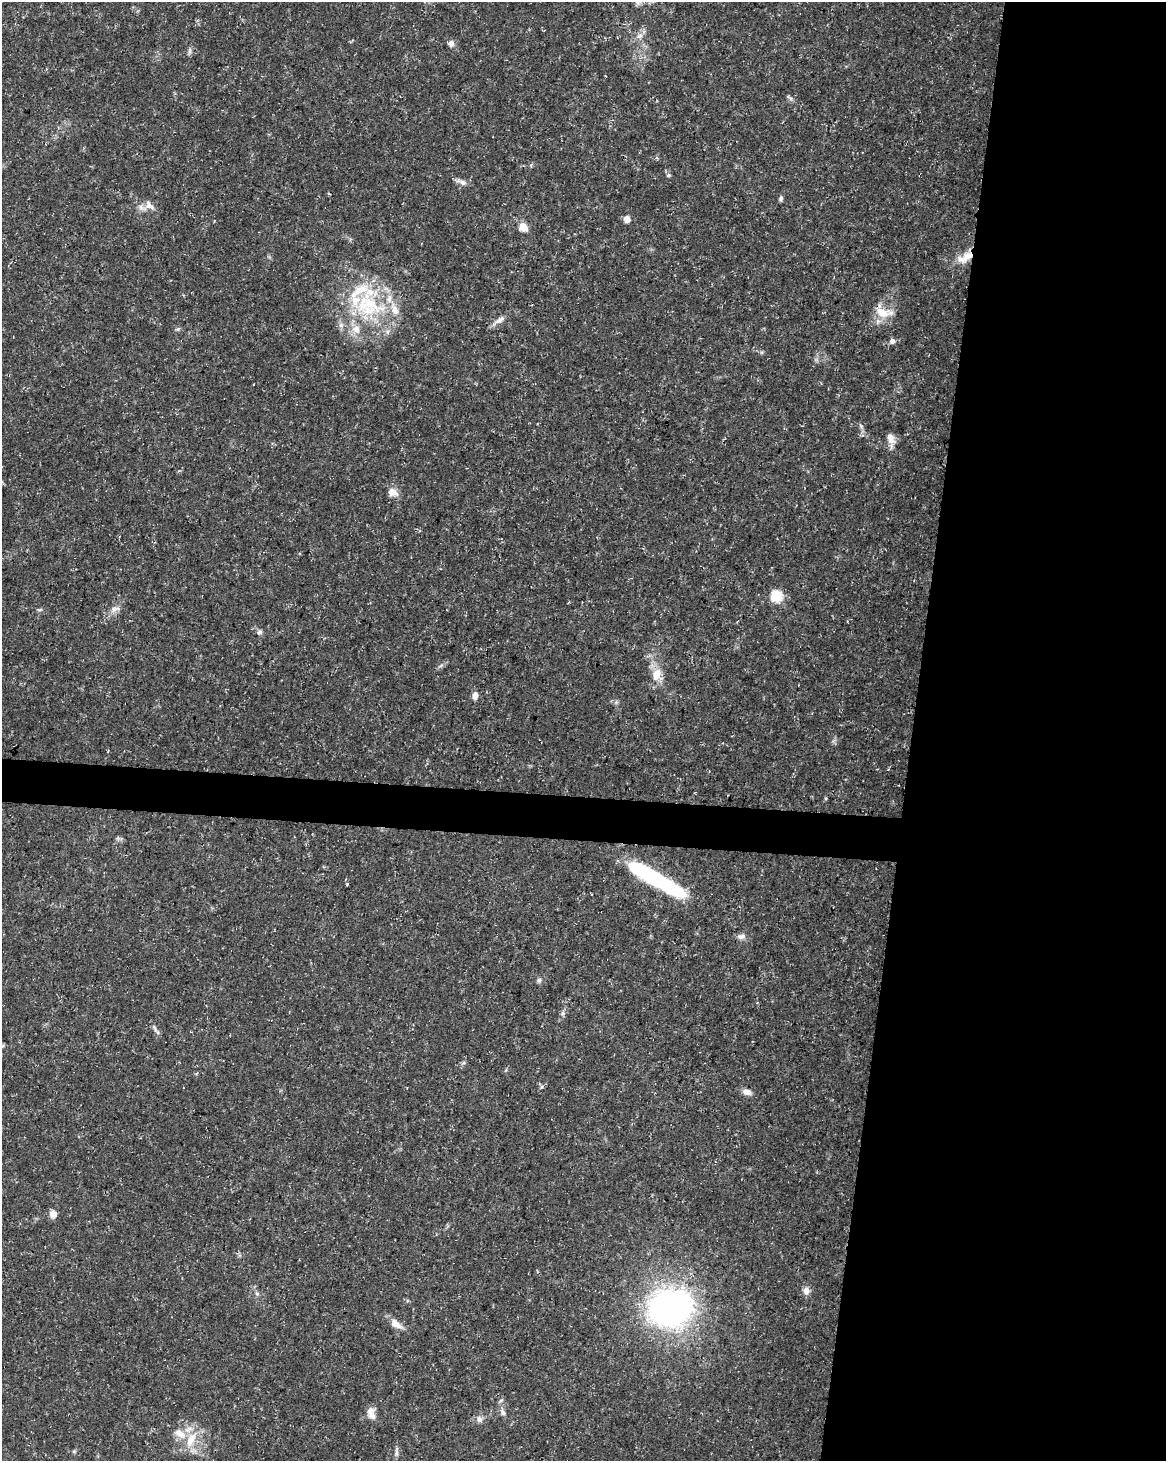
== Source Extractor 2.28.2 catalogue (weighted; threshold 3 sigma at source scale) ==
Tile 8 of 4 x 3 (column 4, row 2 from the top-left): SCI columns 3491-4654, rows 1684-3142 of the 4663 x 4883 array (HDU 1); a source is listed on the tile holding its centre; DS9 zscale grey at full resolution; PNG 1168 x 1463 px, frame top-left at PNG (2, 2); no overlay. Shown black and unused: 24% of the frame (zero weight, under 3 of 5 exposures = <1% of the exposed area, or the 3 px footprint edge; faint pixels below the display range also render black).
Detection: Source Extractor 2.28.2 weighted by HDU 2 'WHT'; one run over the whole footprint, this tile lists its part. Background 0.031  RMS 0.0025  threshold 0.0113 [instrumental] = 3 sigma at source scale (4.5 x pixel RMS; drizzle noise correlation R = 1.50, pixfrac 1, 0.0396/0.0396 arcsec/px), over >= 5 px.
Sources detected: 57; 2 inside a brighter object's white glare — not listed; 8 inside a brighter listed object's ellipse — not listed separately; the other 47 listed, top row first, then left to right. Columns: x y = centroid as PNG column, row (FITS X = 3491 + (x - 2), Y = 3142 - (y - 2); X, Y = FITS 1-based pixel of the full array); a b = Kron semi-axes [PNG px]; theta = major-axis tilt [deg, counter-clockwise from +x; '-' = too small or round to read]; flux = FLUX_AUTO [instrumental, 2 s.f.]
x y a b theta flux
638 2 9 4 -82 0.55
639 36 10 6 27 1.1
451 43 9 8 - 1
190 51 10 4 79 0.6
790 98 12 3 -40 0.55
657 158 6 3 -17 0.35
668 175 6 5 - 0.39
463 182 10 7 -29 1.1
781 199 7 5 70 0.54
149 205 17 11 -43 2.1
627 219 6 6 - 2.1
523 227 8 7 - 3.8
967 256 23 11 41 4
368 305 47 37 -17 26
883 312 25 12 -9 4.3
499 320 18 7 33 1.5
178 329 7 4 25 0.44
892 341 6 6 - 0.89
861 426 7 4 -71 0.48
891 438 15 8 -65 1.9
393 492 14 10 -22 2
777 596 6 6 - 23
115 609 13 8 25 1.6
259 632 7 6 - 0.67
656 675 20 12 72 3.7
475 695 8 6 81 1.6
347 884 4 3 - 0.28
668 887 41 13 -27 18
741 936 12 7 10 1.2
539 980 7 5 73 0.57
563 1013 6 6 - 0.57
155 1028 14 4 -59 0.83
541 1087 6 4 69 0.39
747 1092 12 7 -11 1.5
53 1214 7 7 - 2.1
806 1291 9 8 - 1.4
257 1294 6 5 - 0.5
670 1308 35 29 12 93
396 1324 17 9 -34 2.4
501 1400 6 4 19 0.36
502 1412 11 6 -65 1
371 1415 12 10 -27 1.6
479 1419 10 7 -59 1.1
180 1433 19 10 -30 3.4
191 1440 26 11 62 5.1
74 1451 6 4 18 0.35
396 1453 8 6 87 0.76
Overlapping masked pixels (flux is a lower limit): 2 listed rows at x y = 967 256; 883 312
Isophote crosses this tile's border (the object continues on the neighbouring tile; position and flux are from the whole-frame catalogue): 1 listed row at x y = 638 2